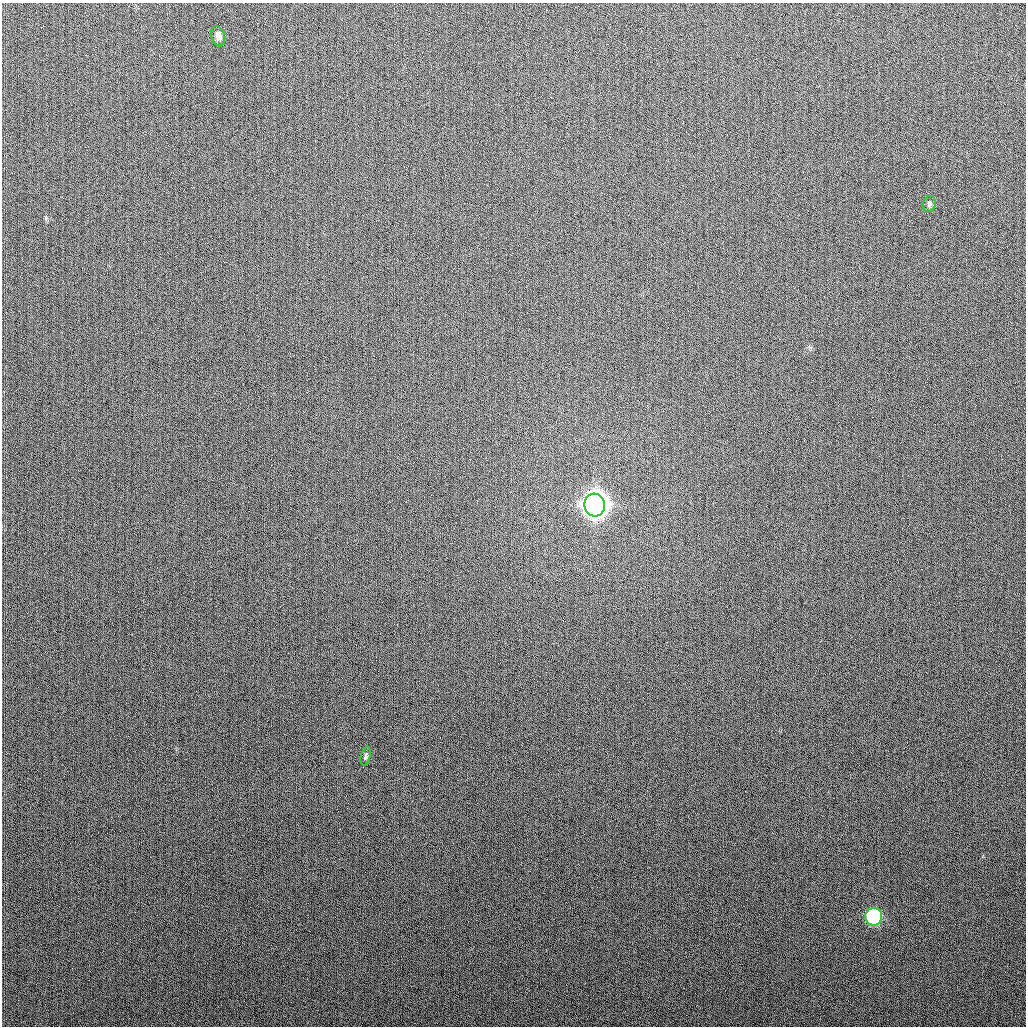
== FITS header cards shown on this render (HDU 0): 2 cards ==
NAXIS1  =                 1024
NAXIS2  =                 1024

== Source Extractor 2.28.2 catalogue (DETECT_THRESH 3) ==
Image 1024 x 1024 px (HDU 0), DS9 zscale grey, 1 PNG px = 1 image px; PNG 1028 x 1028 px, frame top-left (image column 1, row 1024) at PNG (2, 3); each listed source drawn as its Kron ellipse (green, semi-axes under 4 px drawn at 4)
Background 269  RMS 11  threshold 31.9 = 3 sigma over >= 5 px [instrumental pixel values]
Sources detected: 5; all 5 listed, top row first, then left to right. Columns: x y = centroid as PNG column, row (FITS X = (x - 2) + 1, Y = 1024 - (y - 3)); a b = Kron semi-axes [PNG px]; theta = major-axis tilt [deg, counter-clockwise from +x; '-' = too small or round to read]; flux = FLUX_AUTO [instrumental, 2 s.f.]
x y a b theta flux
218 36 10 6 -75 3.9e+03
929 204 8 6 78 1.5e+03
595 505 11 10 - 1.1e+06
366 756 9 4 76 1.6e+03
874 917 9 8 - 7.8e+04